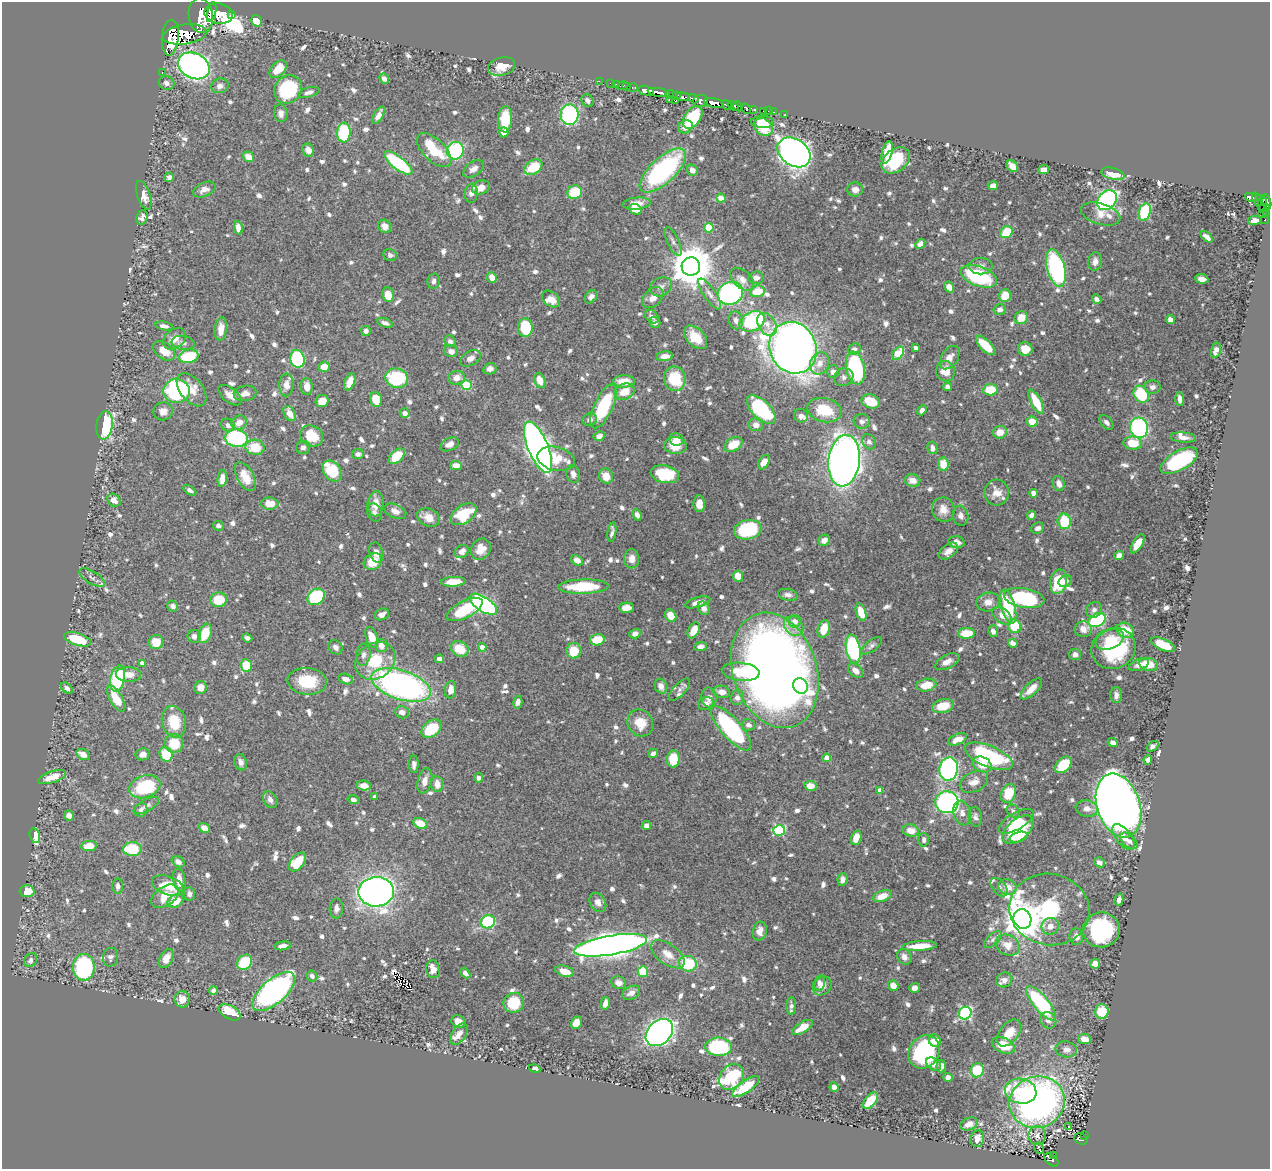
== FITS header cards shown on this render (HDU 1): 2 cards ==
NAXIS1  =                 1268
NAXIS2  =                 1167

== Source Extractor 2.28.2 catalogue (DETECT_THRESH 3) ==
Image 1268 x 1167 px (HDU 1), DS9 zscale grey, 1 PNG px = 1 image px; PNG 1272 x 1171 px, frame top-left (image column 1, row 1167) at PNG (2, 2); each listed source drawn as its Kron ellipse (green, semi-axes under 4 px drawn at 4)
Background 0.939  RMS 0.011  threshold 0.0331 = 3 sigma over >= 5 px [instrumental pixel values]
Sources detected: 936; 1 with non-positive FLUX_AUTO (blend fragments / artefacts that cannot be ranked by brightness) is neither listed nor drawn; of the other 935, the 500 brightest by FLUX_AUTO listed and drawn (435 fainter detections omitted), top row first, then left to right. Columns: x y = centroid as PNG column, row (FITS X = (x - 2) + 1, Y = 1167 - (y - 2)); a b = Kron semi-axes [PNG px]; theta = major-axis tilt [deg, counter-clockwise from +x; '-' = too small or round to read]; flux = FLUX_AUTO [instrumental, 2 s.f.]
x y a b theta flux
212 12 10 4 76 1300
219 13 14 10 -10 3200
231 14 3 3 - 97
201 16 17 12 -81 4600
257 21 6 5 - 17
185 34 22 10 9 2300
170 38 18 8 85 3400
194 66 16 12 -26 330
502 67 14 9 14 8.9
278 69 10 6 46 13
162 72 3 2 - 14
384 79 5 4 - 4.2
599 81 2 2 - 10
167 83 8 7 - 3.5
610 83 2 2 - 11
616 84 3 2 - 30
220 86 9 7 21 3.8
623 86 6 3 20 30
627 87 3 2 - 26
633 87 5 3 - 51
288 89 15 13 46 56
646 91 8 4 -12 1100
309 92 11 5 16 3.1
659 92 11 3 -10 1400
671 95 6 4 -10 130
676 96 4 3 - 110
683 97 7 3 -5 680
669 99 2 2 - 14
693 99 5 4 - 270
675 100 4 3 - 49
588 101 7 5 -50 3.8
700 101 7 6 - 650
714 103 10 4 -13 1900
727 105 5 3 - 450
733 106 6 3 -38 780
738 106 5 3 - 550
746 109 5 3 - 190
754 109 4 3 - 220
764 111 3 3 - 46
768 111 2 2 - 4.9
774 112 3 2 - 14
281 113 9 6 -81 4.5
785 114 3 2 - 6
378 115 10 4 59 5
570 115 10 9 - 91
693 117 12 8 54 40
505 119 13 7 86 24
763 122 11 6 -2 9.1
685 127 7 6 - 7.4
763 127 10 8 -39 19
504 132 5 4 - 5.6
344 133 10 7 87 65
308 150 7 5 -61 4.4
434 150 21 11 -45 36
455 151 9 8 - 73
794 152 18 13 -34 650
887 152 11 5 77 21
249 157 6 5 - 9.7
896 160 16 11 38 49
398 163 17 6 -38 78
1012 166 6 5 - 9
533 167 10 6 34 23
473 169 12 7 38 5
663 170 29 12 43 120
692 170 6 5 - 5.1
1044 170 5 4 - 6.5
1113 174 12 5 -14 13
169 177 5 4 - 3.1
993 186 5 4 - 6.4
481 187 9 6 19 6.9
855 189 8 7 - 4.6
204 190 12 7 23 4.9
575 192 7 6 - 28
471 193 9 6 85 3.6
144 195 15 6 -71 8.3
1251 197 6 3 -15 150
721 198 4 4 - 12
1257 199 7 4 -68 190
1107 200 11 8 49 210
1267 202 8 4 -77 340
637 203 14 6 5 8.4
1263 204 8 3 85 220
1264 208 6 2 4 60
635 209 6 5 - 10
1145 212 9 5 75 61
1263 213 3 2 - 7.9
1266 213 3 2 - 8
1101 214 20 10 -17 9.3
142 218 7 5 65 3.1
1265 219 4 3 - 22
1255 220 7 4 10 4.8
385 226 7 6 - 5.5
238 228 7 4 -78 5.9
709 228 5 4 - 26
1006 232 7 5 42 21
1207 237 7 4 -43 4.3
673 241 16 6 -64 3.6
920 244 6 4 47 3.6
390 255 7 6 - 2.7
1095 261 9 7 82 4
691 266 9 9 - 2800
981 266 12 8 -1 4
1056 268 19 9 -74 120
979 276 19 10 -20 62
492 277 5 4 - 7.4
756 278 7 6 - 3.3
742 279 14 8 -41 5.5
1202 279 6 5 - 5.3
433 281 8 6 79 3
661 287 11 9 25 4.3
949 287 6 4 -55 5.7
757 291 7 5 12 17
730 293 13 11 27 140
710 294 18 6 -56 5.4
388 295 7 5 -79 13
1005 296 6 6 - 15
591 297 7 5 49 2.9
653 298 12 8 45 7.1
551 299 10 7 -38 8.2
1097 299 5 4 - 2.9
1000 310 6 5 - 3.9
652 317 8 6 -40 3.1
1021 318 7 6 - 10
736 320 9 7 -78 3.9
1170 320 5 4 - 4.5
752 321 13 9 27 85
655 322 5 5 - 3.3
385 323 8 4 -20 3.1
767 324 12 8 -57 5.1
164 326 9 4 -9 3.1
525 328 9 7 -87 37
221 329 11 6 84 9.7
366 331 5 5 - 3.3
696 337 14 8 -46 14
174 339 12 9 41 9.2
450 341 6 5 - 2.9
183 343 11 7 -9 3.5
986 345 12 5 -45 20
793 348 26 23 -65 940
916 348 4 3 - 3.5
854 349 6 5 - 3.3
1025 349 7 7 - 13
1216 350 8 5 75 5.2
164 351 12 8 -38 11
451 351 7 6 - 4.2
898 353 7 5 53 32
189 356 10 6 11 39
665 356 8 5 5 5.6
471 358 11 7 31 4.3
950 358 13 8 57 7
297 359 9 7 -74 71
820 363 11 9 63 7.7
324 367 5 5 - 9.1
855 368 17 9 -80 83
490 369 6 6 - 4.5
946 371 10 9 - 11
833 372 6 6 - 3.5
844 377 10 8 28 3.2
397 378 11 9 -15 55
456 378 8 7 - 6.4
675 379 12 10 -78 30
540 380 8 5 -67 11
624 381 11 6 0 11
350 382 9 5 69 9.7
286 385 11 7 88 6
467 385 5 5 - 46
307 387 8 6 -82 7.4
948 387 4 4 - 3.6
1152 387 8 6 -1 2.9
192 390 19 11 -51 12
990 390 7 5 4 24
176 391 13 11 -4 110
625 392 10 7 24 12
245 393 11 7 9 4.5
1141 394 9 7 -59 38
230 395 13 7 -39 6.3
1180 399 7 4 -86 4
376 400 8 5 -75 13
322 401 7 6 - 11
871 401 9 6 -21 19
1036 402 13 5 -63 21
603 406 24 9 65 46
761 410 18 9 -46 80
824 410 17 12 -14 26
922 410 5 4 - 3
163 411 10 9 - 5.5
405 413 5 4 - 3.6
290 414 8 5 -58 8.1
801 416 7 6 - 3.7
590 420 7 6 - 2.9
862 421 8 7 - 2.9
239 422 8 6 27 7.6
1032 422 5 5 - 13
1106 422 9 5 -47 2.7
105 425 14 8 82 71
228 425 7 6 - 3.7
756 425 7 6 - 5.2
1139 428 10 9 - 110
1000 432 7 6 - 8.9
312 436 12 10 -30 23
599 436 6 4 26 3.6
1183 437 13 5 -4 4.8
236 438 11 8 -7 89
676 439 7 6 - 9.3
869 442 8 6 -59 2.8
1133 443 9 6 -5 17
449 444 10 6 24 4.2
675 445 11 8 -8 12
733 445 10 6 30 16
255 447 9 7 -9 21
303 447 7 6 - 2.7
538 447 27 10 -67 580
932 448 6 5 - 3.8
358 454 6 5 - 3
397 456 9 6 43 21
556 459 19 12 -13 22
844 461 26 15 83 670
1179 461 21 9 30 73
764 462 8 5 60 8
943 464 6 5 - 16
456 466 6 4 -2 7.2
332 471 11 8 -55 31
573 474 9 6 -74 3.8
665 474 14 8 -12 36
606 476 8 7 - 8.9
245 477 15 8 -62 13
222 479 8 5 83 7.6
912 480 8 6 -10 6.9
1059 483 7 5 -72 5.6
190 490 7 4 -31 2.8
996 493 13 12 - 8.2
1033 493 4 4 - 7.5
114 500 7 6 - 6
270 504 8 6 0 12
376 504 12 8 84 8.9
699 504 8 5 -87 6.6
943 510 12 11 - 7.8
395 511 11 6 -24 5.5
375 512 9 7 -71 3.1
464 514 14 8 34 36
637 515 6 4 -67 4.2
1031 515 5 4 - 3.4
961 516 10 7 -82 3.6
428 517 11 8 -23 9.4
1064 521 8 6 -78 29
218 526 5 5 - 2.8
1038 528 6 5 - 3.1
748 530 14 9 13 58
612 532 10 4 81 2.7
824 540 6 5 - 4.4
956 542 8 6 -5 4.9
1138 544 11 5 59 13
481 549 11 9 56 8.7
948 551 11 6 37 5.2
462 552 7 6 - 4.9
376 553 10 6 -74 4
1119 556 5 4 - 7.1
632 559 9 7 -89 5.5
577 560 6 4 -38 6.9
373 562 9 8 - 16
738 576 5 5 - 11
92 577 14 6 -31 3
1065 581 7 5 26 3
453 582 12 5 3 12
1058 582 12 8 79 31
583 587 25 7 2 40
788 595 10 6 -12 3.3
316 597 9 7 40 66
1024 598 20 9 -9 75
219 600 8 7 - 23
698 602 13 5 16 4.8
988 602 11 9 11 7.4
483 604 16 7 -33 160
173 606 5 5 - 3.4
1008 607 17 7 -74 47
626 608 7 5 -1 7.3
704 608 7 5 -55 4.4
465 609 19 8 27 35
1094 610 8 7 - 3.1
861 612 9 5 -72 14
382 614 7 5 24 4
671 616 7 5 -58 11
1002 616 11 7 -41 7
1097 620 9 6 26 84
795 621 6 6 - 5.7
794 626 11 9 -49 6
1015 626 7 6 - 27
824 629 9 6 73 15
1083 629 8 8 - 6.4
694 630 8 5 64 12
1125 630 8 7 - 24
993 631 6 4 -76 3.9
205 633 10 6 68 22
966 633 8 5 2 19
635 634 6 4 16 3.5
194 636 6 6 - 4.2
372 637 11 5 -71 13
247 638 5 4 - 3.2
78 639 14 6 -17 34
1110 639 15 9 22 14
597 640 7 5 14 16
156 642 7 7 - 14
1013 643 5 4 - 4.6
1163 645 13 5 -24 29
381 646 7 5 -80 7
701 646 6 4 6 4.3
871 646 12 5 37 2.7
335 647 8 6 -45 3.2
482 647 4 4 - 9
1113 648 22 20 24 71
460 649 9 7 -26 16
853 649 14 7 -80 110
574 651 8 7 - 17
1075 654 6 5 - 3.7
363 655 11 7 82 3.1
439 659 5 4 - 3.2
375 661 21 17 36 31
947 662 13 6 28 6.3
142 663 4 4 - 4.5
1149 664 9 6 -10 15
246 665 6 5 - 24
1139 665 10 5 23 4.9
775 670 59 42 -72 920
855 671 9 5 -42 5.6
741 672 19 9 -6 23
129 674 12 7 -2 6.9
118 678 13 7 77 62
346 679 8 5 -14 5.6
307 681 19 13 -5 30
401 685 31 14 -18 260
926 685 10 6 10 13
661 686 7 6 - 4.9
801 686 8 7 - 19
201 687 6 6 - 8.5
67 688 6 4 -40 3.2
1031 689 13 6 45 9.3
451 690 8 5 82 7.3
679 690 14 6 47 3.2
722 692 8 6 -11 5.3
1116 695 8 6 89 3.5
709 697 10 7 -87 4.9
116 698 15 6 -61 20
737 698 7 6 - 3.8
518 702 6 4 78 4.1
706 704 8 6 16 4.1
943 706 11 7 13 14
402 712 7 6 - 3.8
174 722 16 12 -75 21
640 723 14 12 -56 14
748 725 6 5 - 3.5
731 728 28 10 -49 110
432 729 11 7 37 33
957 739 10 5 23 7.8
174 743 9 9 - 19
1113 743 5 4 - 5.5
1153 746 6 4 38 3.2
653 753 5 4 - 2.7
83 754 7 5 -30 7.3
143 754 7 6 - 3.9
166 754 7 6 - 24
989 756 25 10 -22 94
827 758 4 4 - 12
673 759 8 6 85 21
1148 760 5 4 - 3.4
241 762 8 6 -74 3.4
414 764 9 4 89 2.8
982 764 10 7 -28 11
1063 765 10 6 44 30
949 769 11 9 78 190
52 777 14 5 19 10
478 778 5 4 - 3
425 781 13 7 76 5.6
974 782 15 9 26 6.8
437 784 8 6 -82 7.8
364 786 7 5 -5 6
810 786 6 5 - 9.3
145 787 16 11 19 45
880 790 4 4 - 4.5
1009 793 10 7 69 22
375 797 4 3 - 4.2
270 800 9 6 -59 3.4
353 800 6 4 -14 2.9
947 802 11 11 - 210
146 806 14 5 28 3.3
1118 806 33 21 -71 1100
1087 808 11 8 -9 5
141 810 7 6 - 2.7
1013 811 7 6 - 2.8
962 813 12 8 -75 5.2
69 815 5 5 - 3.8
975 817 10 7 -79 2.8
1016 821 19 8 30 14
420 824 7 5 -27 13
646 826 5 4 - 3.7
204 828 6 4 -34 6.7
779 830 6 5 - 74
1018 830 18 10 40 47
911 831 8 6 -14 9.5
35 836 7 5 -74 13
1019 837 9 5 16 9.9
1124 837 15 7 -50 8.4
856 838 7 5 69 10
924 840 7 5 -88 2.7
1129 841 10 6 -42 3.6
89 846 8 5 9 13
132 849 9 7 1 46
178 862 7 5 -31 4.7
297 862 11 6 50 23
1099 862 6 4 -37 3.5
842 879 6 5 - 4.4
179 880 11 6 -80 9.5
168 885 16 9 -19 21
118 886 7 5 90 3.1
999 887 10 6 -51 2.8
1007 887 9 7 -23 8.8
27 891 7 6 - 15
376 892 18 14 2 560
189 894 7 5 -83 2.8
165 896 15 9 33 15
882 896 9 5 19 9.4
1119 900 6 4 76 3
175 901 8 6 28 14
598 902 10 7 -57 4.7
336 908 10 6 88 4
1049 909 40 35 -13 75
1022 919 10 9 - 2100
488 922 7 6 - 68
1050 926 9 8 - 6.3
1101 930 18 17 - 80
760 931 9 7 77 6.4
1076 937 8 7 - 5.2
993 940 11 5 42 2.9
611 945 37 9 9 990
1007 945 12 10 -29 8.6
283 946 8 4 9 5.8
920 946 17 5 4 16
668 954 19 10 -37 10
111 957 9 7 79 2.9
904 957 8 6 -60 5.4
166 959 10 6 64 8.5
31 960 7 6 - 3.1
245 962 8 6 46 34
688 964 9 7 -17 37
1095 964 5 4 - 9.5
84 967 13 11 89 110
433 969 9 6 -77 7.2
565 971 9 5 -17 9.3
643 972 5 5 - 25
465 973 6 4 -49 3.4
312 976 5 5 - 2.7
1004 980 8 7 - 3.7
618 983 7 6 - 5.8
819 983 7 5 74 3.1
893 985 5 5 - 8.3
822 986 10 8 49 5.4
915 988 5 5 - 4.1
213 991 4 4 - 5.1
274 991 26 12 41 280
631 993 9 6 28 4.4
182 999 8 7 - 8.3
514 1003 10 9 - 28
605 1003 7 4 77 5
1041 1003 21 7 -50 86
791 1006 9 5 87 2.8
1102 1011 7 6 - 18
230 1012 12 6 -29 27
965 1013 6 6 - 110
1048 1020 8 7 - 4.2
458 1022 7 6 - 6.6
576 1023 6 5 - 9.8
802 1027 11 5 31 13
659 1032 15 11 44 390
1009 1033 15 9 51 12
459 1034 12 7 57 6.1
1085 1039 7 5 -9 6.4
935 1041 6 5 - 6.3
1003 1045 12 7 -23 17
719 1047 13 9 -3 74
1066 1049 11 8 -11 4.6
924 1052 17 14 54 83
934 1064 8 5 -39 4.6
941 1066 6 4 86 3
535 1068 6 3 -15 3.3
977 1070 7 6 - 26
731 1077 14 11 49 71
948 1077 4 4 - 5.6
746 1087 16 6 36 25
834 1087 5 4 - 6
1021 1091 16 12 -11 17
870 1101 9 5 51 22
1037 1102 28 25 17 360
969 1124 9 6 21 6.4
1069 1127 3 3 - 3.8
1037 1135 9 8 - 4.7
1084 1135 2 2 - 4.1
977 1139 8 6 76 6
1081 1139 7 5 -27 74
1039 1148 6 3 -62 5.7
1054 1155 3 2 - 8.9
1051 1160 8 5 -39 68
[435 fainter detections neither listed nor drawn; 1 non-positive-flux detection neither listed nor drawn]